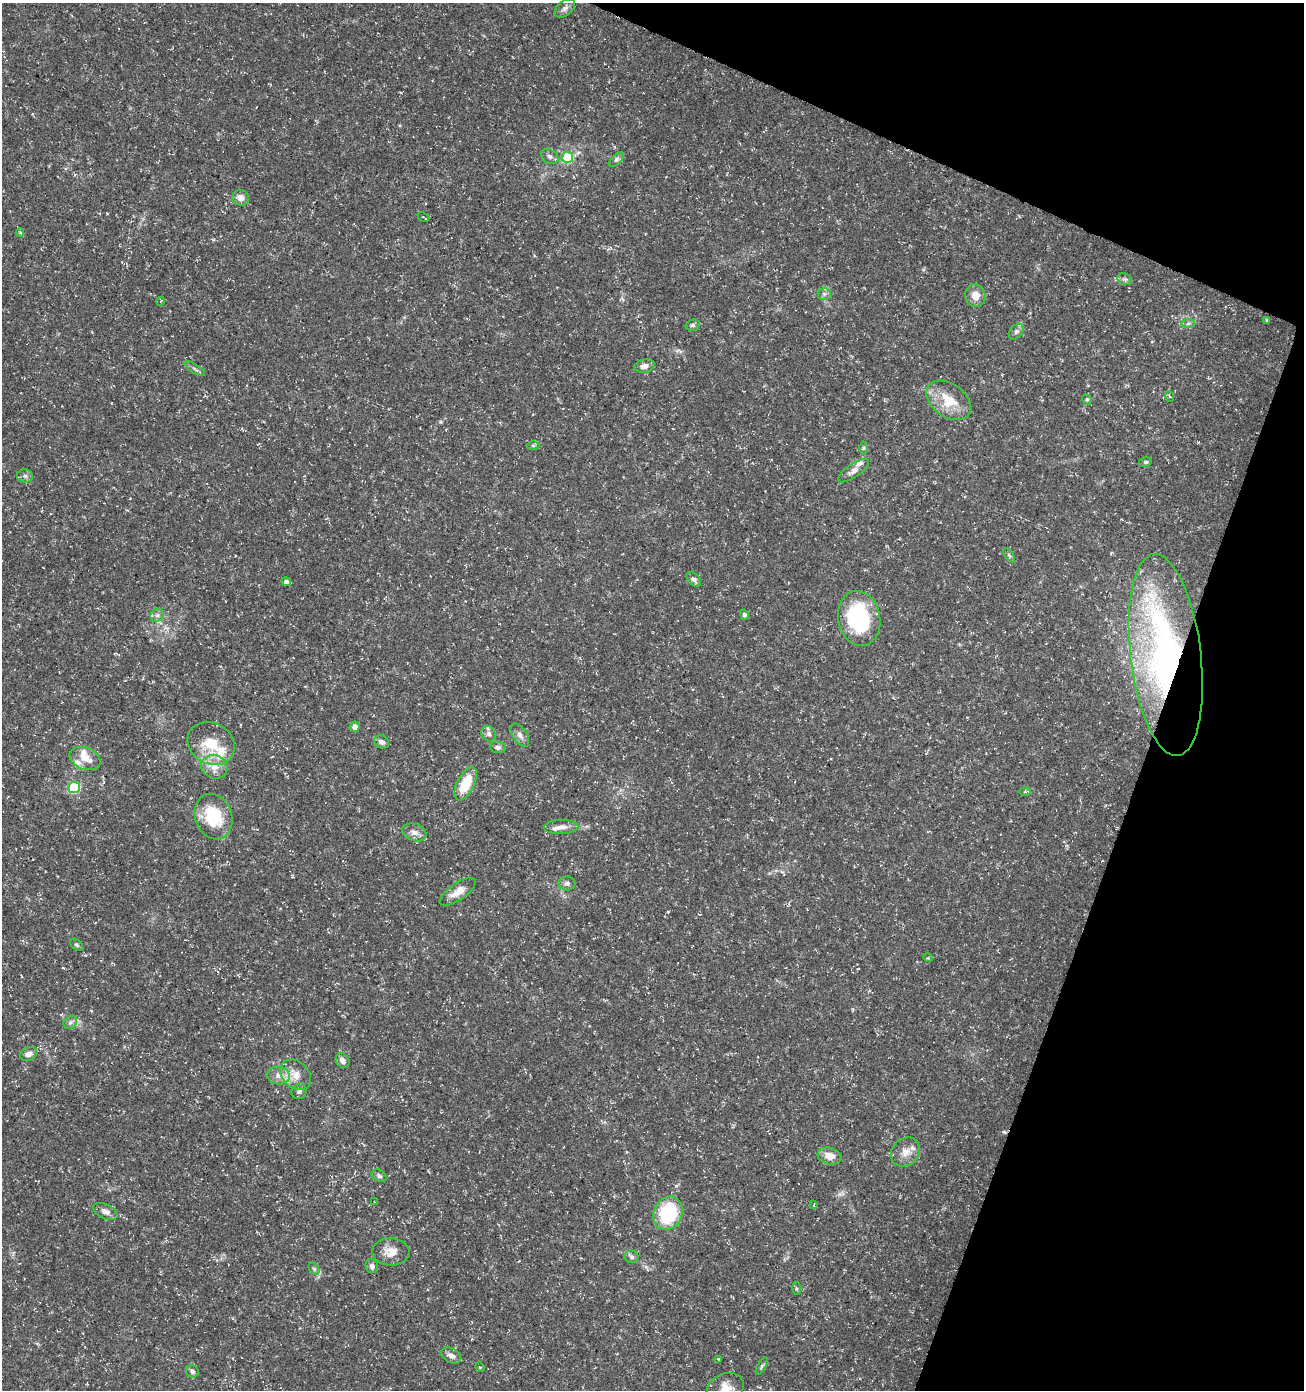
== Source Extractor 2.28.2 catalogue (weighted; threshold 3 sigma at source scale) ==
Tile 8 of 4 x 4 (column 4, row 2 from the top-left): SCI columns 4116-5417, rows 2788-4175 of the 5693 x 5563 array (HDU 1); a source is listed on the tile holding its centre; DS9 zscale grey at full resolution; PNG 1306 x 1392 px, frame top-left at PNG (2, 3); each listed source drawn as its Kron ellipse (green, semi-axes under 4 px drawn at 4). Shown black and unused: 18% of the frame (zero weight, under 3 of 5 exposures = <1% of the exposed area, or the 3 px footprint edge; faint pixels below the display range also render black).
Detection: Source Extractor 2.28.2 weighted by HDU 2 'WHT'; one run over the whole footprint, this tile lists its part. Background 0.0285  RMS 0.0028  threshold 0.0124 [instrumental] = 3 sigma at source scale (4.5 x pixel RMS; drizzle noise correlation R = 1.50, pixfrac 1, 0.0396/0.0396 arcsec/px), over >= 5 px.
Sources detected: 80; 6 inside a brighter listed object's ellipse — not listed separately; the other 74 listed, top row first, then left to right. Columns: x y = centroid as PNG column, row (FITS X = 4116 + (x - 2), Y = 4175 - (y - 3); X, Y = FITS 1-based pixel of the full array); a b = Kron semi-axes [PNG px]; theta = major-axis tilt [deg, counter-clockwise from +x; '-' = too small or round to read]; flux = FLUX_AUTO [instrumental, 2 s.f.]
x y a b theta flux
565 8 12 7 39 1.1
550 157 9 6 -32 0.96
567 157 5 5 - 13
617 159 9 4 44 0.7
241 198 8 7 - 2
423 217 6 2 -24 0.24
20 233 4 4 - 0.28
1125 279 7 5 -19 0.62
824 294 6 6 - 0.74
975 296 11 10 - 2.5
161 301 4 3 - 0.2
1267 320 4 4 - 0.27
1188 323 6 4 2 0.52
693 325 7 5 14 0.62
1016 332 9 6 49 0.85
644 366 10 6 13 1.5
195 369 12 4 -32 0.63
1169 396 5 3 - 0.33
1087 399 5 4 - 0.38
949 400 25 16 -36 7.5
533 445 6 4 0 0.37
863 448 6 4 89 0.4
1145 462 6 4 16 0.47
854 471 18 6 35 1.7
25 476 8 6 -2 0.88
1009 555 8 4 -54 0.4
694 580 9 5 -46 0.95
286 582 4 4 - 0.85
157 615 7 6 - 0.79
744 615 5 4 - 0.71
859 618 28 21 -80 25
1166 655 102 35 -83 100
355 727 5 5 - 1.5
489 734 8 7 - 0.96
520 735 13 7 -56 1.3
382 742 8 6 -28 1.3
211 743 24 20 -30 8.4
498 747 8 5 -7 0.83
85 758 16 11 -23 3.2
214 767 13 11 -25 2.9
466 784 18 8 63 8.2
74 788 6 5 - 21
1025 792 6 4 1 0.34
214 817 23 18 -70 12
561 827 17 7 2 1.9
414 832 12 8 -20 1.6
567 883 8 7 - 0.87
458 892 21 8 35 3.1
76 945 7 5 -42 0.46
928 958 5 3 - 0.33
70 1022 7 6 - 0.81
28 1054 9 6 23 1.3
343 1061 8 6 -55 1
278 1075 11 9 -9 2.1
296 1075 17 13 -44 3.6
299 1091 8 7 - 0.77
906 1152 16 13 45 2.8
829 1156 12 8 -13 3
379 1176 8 5 -29 0.71
374 1202 3 2 - 0.19
814 1205 3 2 - 0.46
105 1212 13 7 -26 1.6
668 1213 17 14 67 18
391 1252 18 13 -2 3.3
632 1257 7 6 - 0.73
372 1266 7 6 - 1.1
314 1269 7 4 -56 0.53
796 1288 6 4 -83 0.41
451 1355 10 7 -28 1.5
718 1359 3 2 - 0.21
762 1366 9 4 60 0.54
480 1367 5 3 - 0.26
192 1371 7 6 - 0.78
725 1388 19 14 24 4
Overlapping masked pixels (flux is a lower limit): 1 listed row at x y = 1166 655
Isophote crosses this tile's border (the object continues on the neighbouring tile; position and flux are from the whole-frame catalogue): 1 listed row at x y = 725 1388